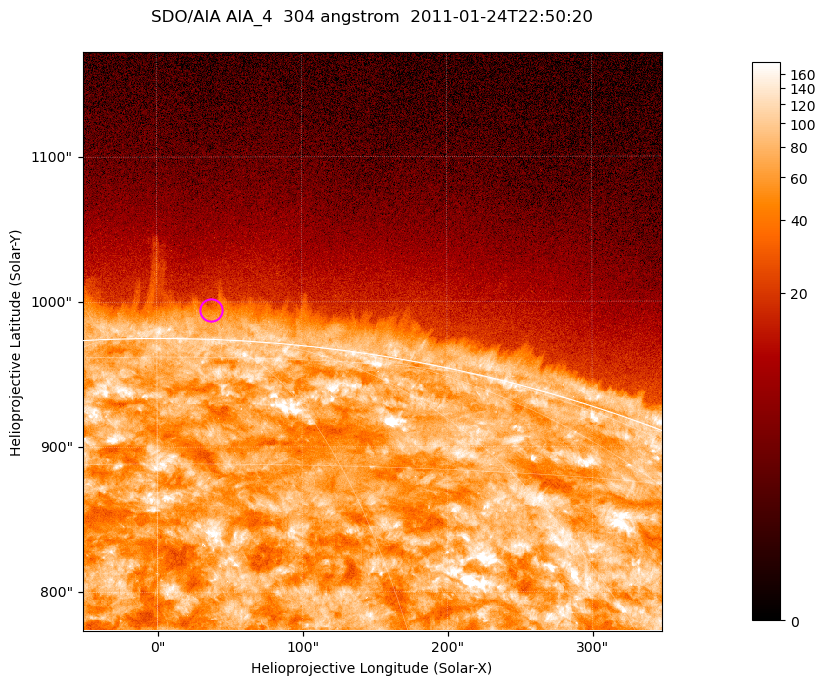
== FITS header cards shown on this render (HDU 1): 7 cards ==
TELESCOP= 'SDO/AIA '           / For AIA: SDO/AIA
INSTRUME= 'AIA_4   '           / For AIA: AIA_ATA1, AIA_ATA2, AIA_ATA3 or AIA_AT
WAVELNTH=                  304 / [angstrom] Wavelength
WAVEUNIT= 'angstrom'           / Wavelength unit: angstrom
DATE-OBS= '2011-01-24T22:50:20.124' / [ISO] Date when observation started; ISO 8
CTYPE1  = 'HPLN-TAN'           / CTYPE1; Typically HPLN
CTYPE2  = 'HPLT-TAN'           / CTYPE2; Typically HPLT

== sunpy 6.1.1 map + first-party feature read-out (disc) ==
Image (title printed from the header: SDO/AIA AIA_4  304 angstrom  2011-01-24T22:50:20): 665 x 665 px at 0.6 arcsec/px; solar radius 975 arcsec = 1625 px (partial field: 2.4% of the solar disc is inside the frame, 46% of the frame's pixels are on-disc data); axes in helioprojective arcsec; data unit not stated in the header (colour bar unlabelled)
Orientation: roll -0.132 deg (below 1 deg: not rotated)
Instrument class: DISC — disc imager (sunpy class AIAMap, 304 A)
Bright regions (active regions / flare kernels): reference = the on-disc median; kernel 5 px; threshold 5 sigma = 128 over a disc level ~71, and >= 1.15x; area >= 442 px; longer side >= 8 px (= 4.8 arcsec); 0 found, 0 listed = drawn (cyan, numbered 1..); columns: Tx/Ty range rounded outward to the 2 arcsec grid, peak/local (2 s.f.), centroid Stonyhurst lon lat
Off-limb structures (1.02-1.3 R_sun): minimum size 221 px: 3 found; the strongest spans PA ~355..0 deg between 1.02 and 1.04 R_sun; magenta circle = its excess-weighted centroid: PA ~0 deg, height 1.02 R_sun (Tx ~38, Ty ~994 arcsec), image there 1.6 x the reference